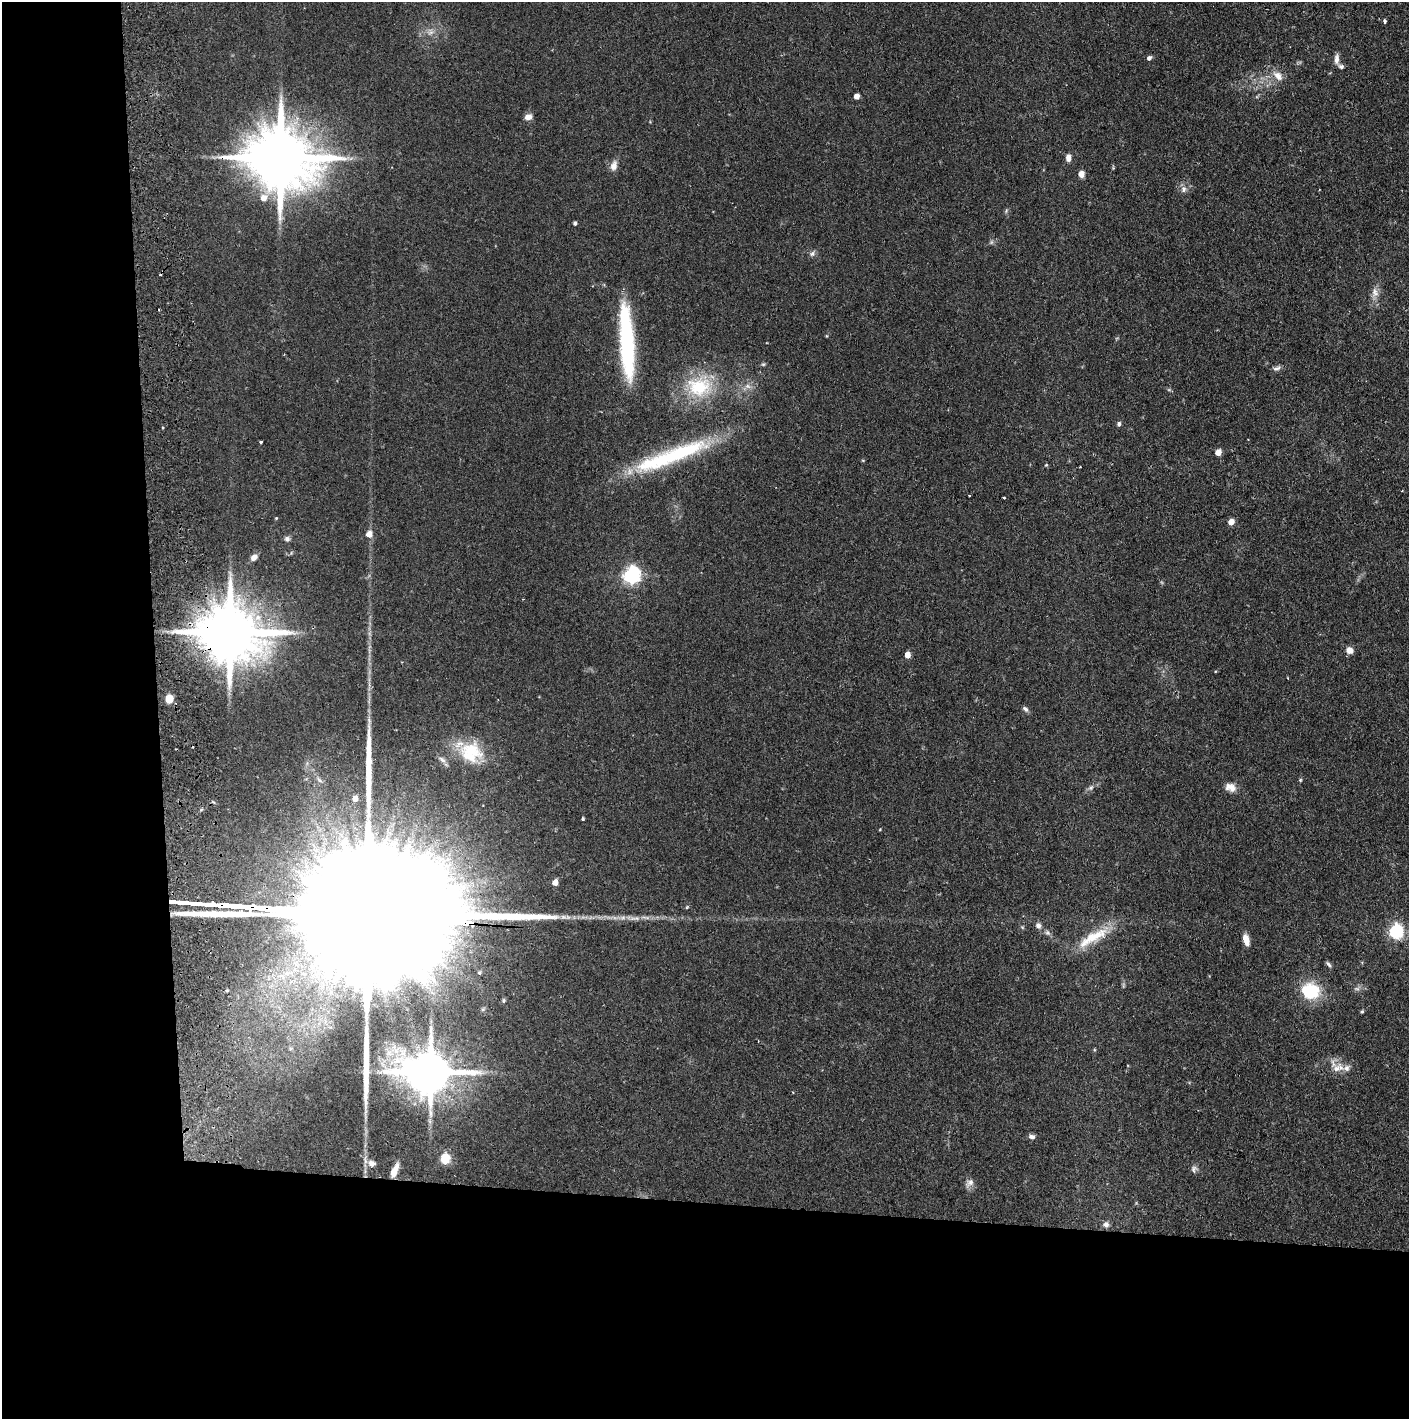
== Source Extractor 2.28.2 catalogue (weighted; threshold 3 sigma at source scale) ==
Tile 7 of 3 x 3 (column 1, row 3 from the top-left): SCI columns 85-1491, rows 4-1420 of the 4390 x 4257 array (HDU 1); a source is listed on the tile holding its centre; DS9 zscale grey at full resolution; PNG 1411 x 1421 px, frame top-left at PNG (2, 2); no overlay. Shown black and unused: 24% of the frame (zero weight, under 2 of 3 exposures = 3% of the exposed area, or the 3 px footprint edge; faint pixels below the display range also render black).
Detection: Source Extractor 2.28.2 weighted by HDU 2 'WHT'; one run over the whole footprint, this tile lists its part. Background 0.076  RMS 0.0055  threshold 0.025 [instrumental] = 3 sigma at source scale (4.5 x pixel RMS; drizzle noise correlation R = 1.50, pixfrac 1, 0.05/0.05 arcsec/px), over >= 5 px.
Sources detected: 85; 2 too faint to see at this stretch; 2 inside a brighter object's white glare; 3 cosmic-ray / hot-pixel residue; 3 long thin detections or spike segments (spike, bleed or trail) — not listed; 5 inside a brighter listed object's ellipse — not listed separately; the other 70 listed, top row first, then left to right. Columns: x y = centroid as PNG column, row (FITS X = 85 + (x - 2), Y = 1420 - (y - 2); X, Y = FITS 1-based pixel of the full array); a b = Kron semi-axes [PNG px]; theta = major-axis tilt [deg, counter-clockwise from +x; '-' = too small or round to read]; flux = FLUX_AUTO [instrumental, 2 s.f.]
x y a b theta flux
1385 21 4 3 - 1.6
431 32 10 8 55 3.1
1149 58 5 5 - 1.7
1336 59 14 6 88 2.8
1278 76 15 10 -44 5.3
856 96 5 4 - 3.8
528 117 9 7 16 3.4
281 158 20 16 -10 5300
1068 158 8 6 86 3
614 166 14 8 74 3.6
1081 174 7 6 - 3.9
1184 189 9 7 88 2.5
1319 189 3 2 - 0.53
263 198 8 7 - 4.8
575 223 4 4 - 1.2
812 254 9 7 28 1.7
1375 292 15 9 85 4.4
627 341 77 13 -86 68
763 364 6 5 - 0.84
1277 368 13 6 23 1.9
748 386 8 6 -21 2.4
699 387 37 28 -2 32
1119 424 6 5 - 1.2
261 442 3 2 - 0.7
682 452 78 21 22 52
1218 452 5 4 - 6
1046 465 5 3 - 0.54
969 495 3 2 - 0.61
1004 497 3 3 - 0.93
276 518 4 3 - 0.52
1231 522 5 4 - 5.8
369 534 6 5 - 5.6
287 539 8 7 - 1.7
254 557 9 7 41 2.9
632 575 7 6 - 200
230 632 19 15 -9 5000
1349 650 8 7 - 3.4
907 655 5 4 - 6.3
169 699 5 5 - 20
1025 709 8 6 -42 1.6
471 752 34 29 -26 27
319 780 11 5 -45 1.6
1300 780 5 4 - 0.61
1231 787 14 9 -21 4.8
1091 788 8 6 48 1.7
355 799 5 5 - 4.3
583 819 3 3 - 0.77
880 829 4 3 - 0.45
555 882 5 5 - 4.9
359 915 151 25 -4 110000
1038 925 8 7 - 2.2
1022 927 6 4 -45 0.65
1396 931 7 6 - 110
1047 933 8 6 -44 1.5
1093 937 51 13 29 19
1246 940 11 6 -74 5.5
1328 964 9 4 -47 1.2
1357 989 10 4 0 1.5
1311 991 20 17 -18 25
503 1001 4 4 - 0.84
1362 1012 5 3 - 0.77
1094 1050 5 3 - 0.5
1336 1068 13 10 30 5.1
430 1072 14 11 -3 2400
1032 1137 8 6 -11 1.9
445 1159 6 5 - 36
372 1163 10 9 - 3.4
1194 1169 9 8 - 1.8
969 1183 13 8 44 2.8
1106 1224 8 7 - 2.2
Overlapping masked pixels (flux is a lower limit): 3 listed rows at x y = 281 158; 230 632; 359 915